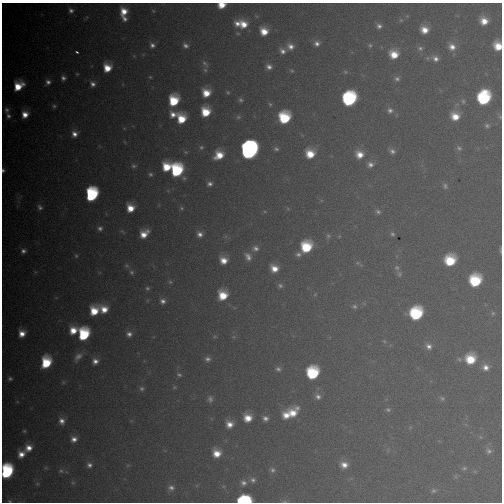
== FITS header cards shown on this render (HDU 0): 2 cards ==
NAXIS1  =                  500
NAXIS2  =                  500

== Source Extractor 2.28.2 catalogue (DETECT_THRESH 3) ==
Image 500 x 500 px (HDU 0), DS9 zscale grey, 1 PNG px = 1 image px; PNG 504 x 504 px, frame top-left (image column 1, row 500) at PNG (2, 3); no overlay
Background 4850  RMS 57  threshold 170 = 3 sigma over >= 5 px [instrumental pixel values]
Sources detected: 163; all 163 listed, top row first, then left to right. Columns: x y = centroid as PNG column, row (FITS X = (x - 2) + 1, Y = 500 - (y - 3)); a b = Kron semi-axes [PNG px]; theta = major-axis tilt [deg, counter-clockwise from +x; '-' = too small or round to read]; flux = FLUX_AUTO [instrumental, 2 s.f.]
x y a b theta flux
222 5 7 5 11 5.7e+04
71 10 7 6 - 1.5e+04
153 11 6 5 - 4.4e+03
124 12 8 7 - 5.7e+04
124 19 8 6 -47 1.8e+04
401 20 6 5 - 5.7e+03
484 21 8 7 - 5.1e+04
237 23 10 8 -48 3.4e+04
244 24 12 10 -54 6.6e+04
379 26 7 6 - 1.5e+04
424 30 8 7 - 4.8e+04
264 31 8 7 - 6.1e+04
317 43 7 7 - 2.0e+04
152 45 7 7 - 1.7e+04
185 45 8 6 -32 1.7e+04
370 45 6 6 - 8.1e+03
290 46 9 8 - 2.9e+04
498 46 8 7 - 7.2e+04
452 47 10 9 - 3.3e+04
420 48 8 7 - 1.2e+04
283 51 8 7 - 2.0e+04
77 52 3 2 - 6.8e+03
394 54 9 9 - 7.0e+04
435 59 9 8 - 2.3e+04
205 64 12 6 -47 1.5e+04
269 67 7 6 - 1.9e+04
107 68 8 7 - 7.1e+04
205 70 6 6 - 8.2e+03
292 71 6 4 -17 5.7e+03
345 72 7 5 -21 6.3e+03
77 74 4 4 - 4.1e+03
150 77 5 4 - 4.6e+03
63 78 6 5 - 1.4e+04
397 79 7 6 - 1.2e+04
48 82 7 6 - 1.8e+04
93 84 7 6 - 1.8e+04
18 86 9 7 48 9.2e+04
228 92 5 4 - 5.2e+03
206 93 8 8 - 6.5e+04
484 98 11 9 74 3.5e+05
349 99 10 9 - 5.1e+05
174 100 9 8 - 1.5e+05
241 100 6 5 - 8.1e+03
463 101 7 5 -74 7.9e+03
270 104 6 4 -43 5.5e+03
54 106 6 5 - 7.5e+03
7 110 8 7 - 1.4e+04
390 110 8 8 - 1.7e+04
206 112 8 7 - 1.0e+05
25 114 7 6 - 4.3e+04
173 114 10 9 - 3.6e+04
8 116 7 6 - 1.2e+04
455 116 9 8 - 6.0e+04
238 117 7 5 0 7.6e+03
500 117 6 5 - 6.2e+03
284 118 9 9 - 2.1e+05
181 119 10 8 88 1.0e+05
487 126 6 6 - 8.8e+03
74 134 8 7 - 2.8e+04
201 147 6 6 - 8.9e+03
459 148 8 6 -30 1.1e+04
276 149 6 5 - 9.0e+03
249 150 11 9 78 2.3e+06
392 151 8 7 - 1.6e+04
310 154 9 8 - 7.9e+04
359 154 10 10 - 5.0e+04
219 155 10 8 37 7.1e+04
370 164 8 8 - 2.1e+04
134 166 8 6 -8 1.0e+04
167 167 8 7 - 9.8e+04
3 170 6 4 -79 9.9e+03
177 170 10 9 - 3.2e+05
151 174 6 5 - 9.3e+03
210 184 7 6 - 1.5e+04
445 186 8 6 -74 1.1e+04
92 194 10 8 76 4.2e+05
40 207 9 6 -42 1.4e+04
130 208 7 6 - 5.9e+04
182 208 6 5 - 6.3e+03
288 209 6 4 -19 4.6e+03
378 211 7 6 - 1.0e+04
265 212 5 3 - 4.5e+03
100 228 7 6 - 1.4e+04
122 231 6 4 -43 5.9e+03
144 234 9 6 43 5.0e+04
200 234 7 7 - 2.1e+04
392 234 6 6 - 8.4e+03
328 236 6 6 - 8.2e+03
306 247 9 9 - 1.7e+05
256 248 9 9 - 2.1e+04
501 250 9 3 -88 6.4e+03
23 251 7 6 - 1.5e+04
298 254 7 6 - 1.4e+04
76 256 6 5 - 6.8e+03
248 257 12 8 -64 2.6e+04
223 260 8 7 - 4.6e+04
450 260 10 9 - 1.5e+05
357 263 6 5 - 5.6e+03
274 268 9 7 -32 4.8e+04
397 268 8 6 -40 1.1e+04
131 272 7 6 - 9.1e+03
399 274 7 6 - 9.3e+03
475 280 10 9 - 2.1e+05
170 282 6 5 - 5.9e+03
280 286 7 6 - 1.0e+04
147 288 6 5 - 7.7e+03
315 294 6 3 20 3.8e+03
223 295 9 8 - 9.5e+04
163 301 7 6 - 1.7e+04
355 306 7 6 - 1.0e+04
104 309 9 8 - 5.4e+04
94 311 9 7 75 9.0e+04
416 313 10 9 - 2.9e+05
493 313 6 5 - 6.3e+03
73 330 8 7 - 5.8e+04
22 333 8 7 - 4.3e+04
84 334 10 8 81 2.5e+05
129 334 7 6 - 1.7e+04
384 341 6 4 -45 5.0e+03
429 346 8 6 -41 1.9e+04
78 357 13 7 46 2.4e+04
208 359 8 7 - 1.5e+04
470 359 11 10 - 1.1e+05
95 361 7 6 - 2.3e+04
46 362 10 7 75 1.7e+05
486 367 9 8 - 2.7e+04
278 369 7 7 - 1.2e+04
313 373 10 9 - 2.5e+05
179 375 7 5 -13 8.4e+03
10 379 7 5 -14 9.9e+03
174 387 6 5 - 5.3e+03
142 389 7 6 - 9.9e+03
318 397 8 7 - 1.8e+04
442 398 6 6 - 8.1e+03
210 399 9 7 -90 1.4e+04
388 410 7 5 -24 8.4e+03
293 413 13 10 57 7.9e+04
286 415 9 8 - 4.5e+04
248 418 8 7 - 5.7e+04
265 418 7 7 - 1.7e+04
62 421 9 8 - 2.7e+04
229 424 8 8 - 3.7e+04
24 431 5 4 - 5.5e+03
74 439 7 7 - 2.7e+04
28 448 9 8 - 4.0e+04
489 451 9 7 -43 1.4e+04
217 453 8 7 - 5.7e+04
21 454 7 6 - 3.6e+04
89 465 7 6 - 1.5e+04
344 465 9 7 -9 3.5e+04
464 468 7 5 18 7.5e+03
272 470 8 7 - 1.3e+04
7 471 10 8 78 3.9e+05
61 471 6 5 - 9.0e+03
253 480 7 7 - 1.3e+04
73 483 6 4 -19 4.9e+03
243 483 8 7 - 1.7e+04
37 484 5 3 - 4.0e+03
171 488 9 7 -8 1.8e+04
433 491 7 7 - 9.8e+03
244 500 12 7 3 2.4e+05
10 501 4 3 - 4.2e+03
285 502 8 4 0 7.1e+03
At the frame edge (FLAGS 8, measured only in part): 9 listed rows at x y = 222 5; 498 46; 500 117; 3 170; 501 250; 7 471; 244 500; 10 501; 285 502